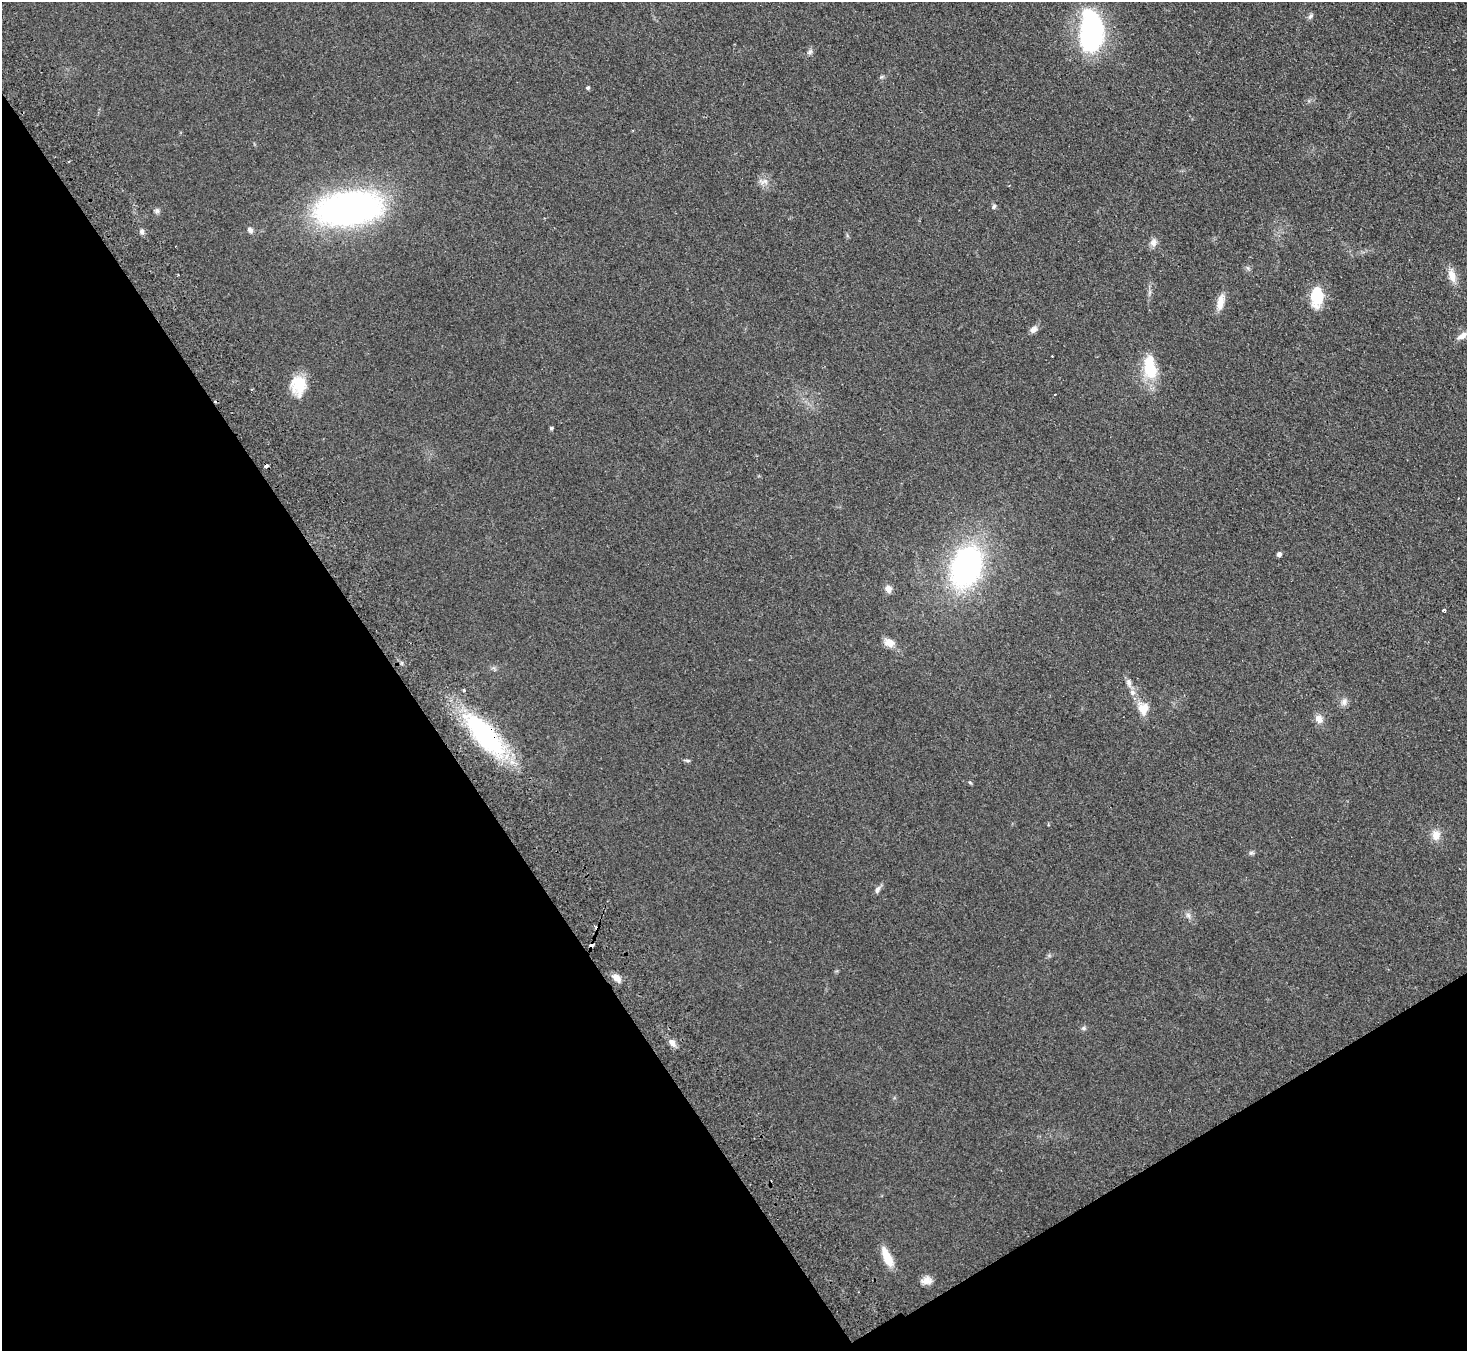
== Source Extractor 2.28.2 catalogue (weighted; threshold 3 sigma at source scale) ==
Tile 14 of 4 x 4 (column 2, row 4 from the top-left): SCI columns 1515-2979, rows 194-1542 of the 5958 x 5920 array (HDU 1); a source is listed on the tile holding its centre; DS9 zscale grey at full resolution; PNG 1469 x 1353 px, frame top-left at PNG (2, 2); no overlay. Shown black and unused: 33% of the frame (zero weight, under 2 of 3 exposures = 3% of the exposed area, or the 3 px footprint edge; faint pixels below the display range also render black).
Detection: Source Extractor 2.28.2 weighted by HDU 2 'WHT'; one run over the whole footprint, this tile lists its part. Background 0.113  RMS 0.012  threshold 0.0527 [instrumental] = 3 sigma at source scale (4.5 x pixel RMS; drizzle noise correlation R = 1.50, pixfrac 1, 0.05/0.05 arcsec/px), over >= 5 px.
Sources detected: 48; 3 cosmic-ray / hot-pixel residue — not listed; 1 inside a brighter listed object's ellipse — not listed separately; the other 44 listed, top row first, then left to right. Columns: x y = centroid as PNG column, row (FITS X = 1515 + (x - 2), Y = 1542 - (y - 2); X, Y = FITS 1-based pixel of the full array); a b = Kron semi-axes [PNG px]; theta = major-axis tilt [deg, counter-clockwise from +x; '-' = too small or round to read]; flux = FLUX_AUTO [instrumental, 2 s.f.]
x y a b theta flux
1310 16 9 5 53 2.7
1091 32 40 21 86 200
810 52 8 7 - 3.2
588 88 4 4 - 2.1
763 181 16 8 -5 6.9
994 206 6 5 - 2.2
348 208 52 26 8 460
157 211 7 6 - 2.8
250 230 9 7 -48 3.4
142 231 7 6 - 3.1
1153 243 11 9 56 6
1248 268 6 5 - 2.1
1452 276 16 9 -72 12
1317 296 17 10 90 50
1220 302 22 8 78 12
1033 330 10 8 38 5
1462 336 15 7 32 7.5
1150 367 27 13 -81 48
298 385 24 17 88 30
1055 394 2 2 - 1.1
551 428 4 3 - 2.2
266 466 4 3 - 18
1279 554 4 4 - 4.8
966 567 38 26 70 260
888 589 9 8 - 6.6
1444 610 4 3 - 2.5
889 643 14 10 -27 9.7
1129 683 12 7 -77 4.9
464 690 3 3 - 2.4
1344 702 10 9 - 5.1
1143 708 17 14 75 14
1319 719 11 10 - 7.9
485 735 44 17 -49 200
687 760 9 3 -5 1.7
1436 835 12 11 - 11
1251 853 8 5 -6 2.1
877 889 11 6 64 3.8
1188 915 9 5 -54 3.6
591 945 5 3 - 35
616 978 11 6 -40 9.5
1083 1028 6 4 -90 2
672 1042 10 7 -54 6.6
887 1257 20 7 -66 26
927 1280 12 9 11 8
Overlapping masked pixels (flux is a lower limit): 3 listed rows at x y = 266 466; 485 735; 591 945